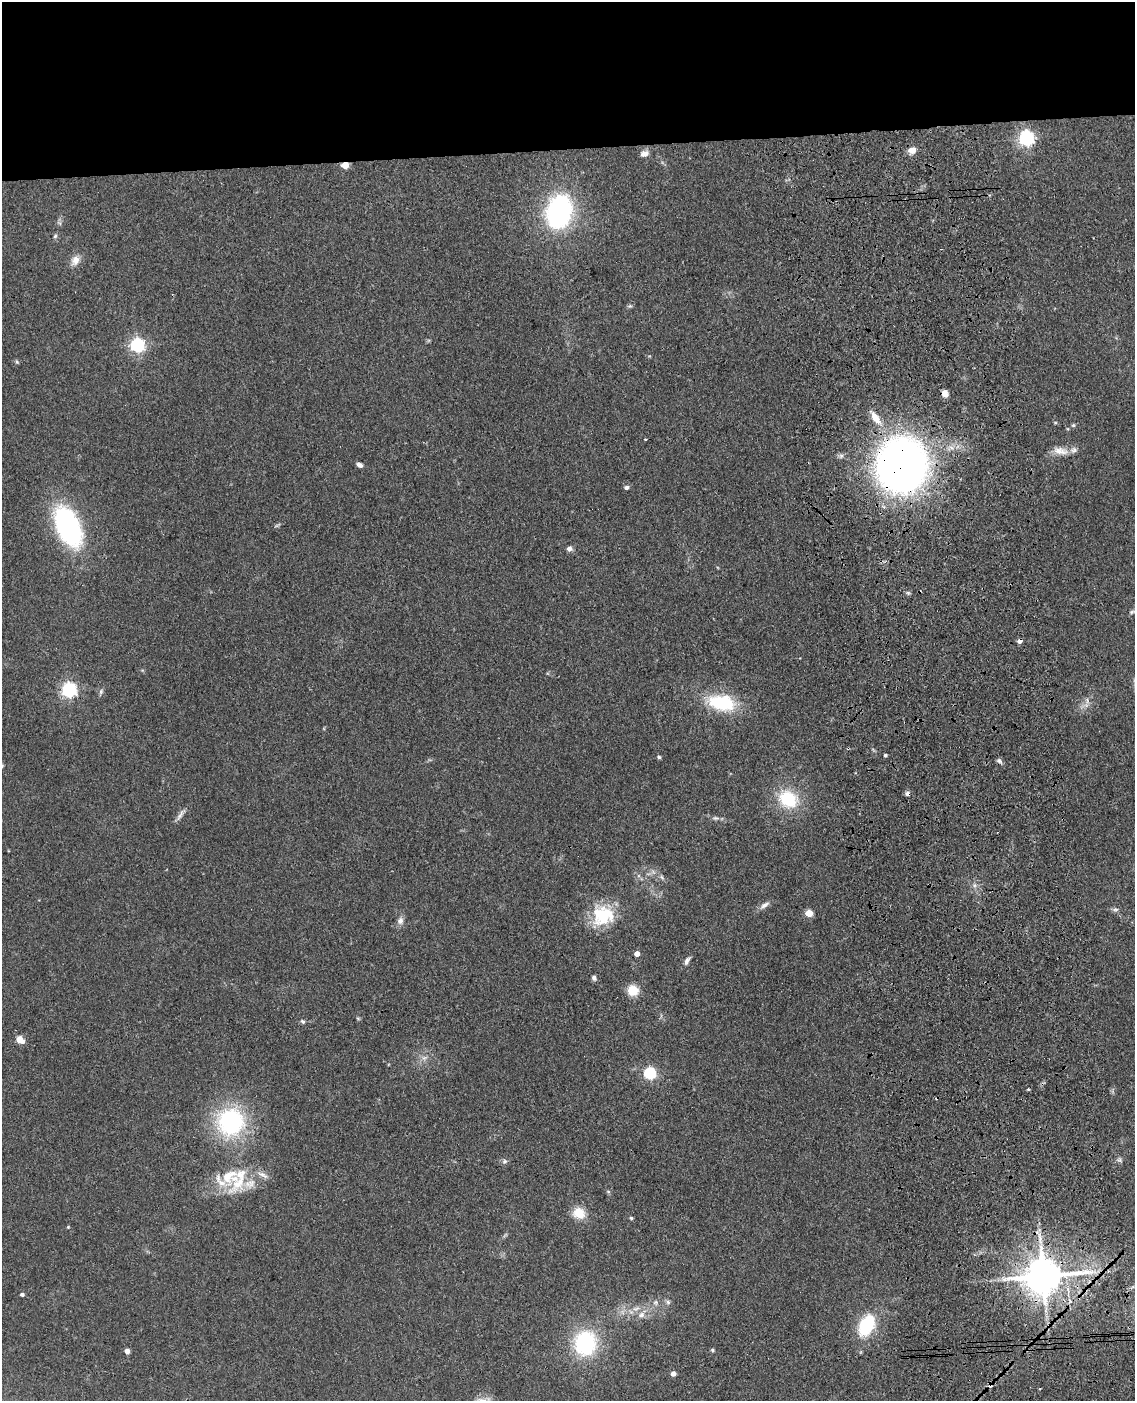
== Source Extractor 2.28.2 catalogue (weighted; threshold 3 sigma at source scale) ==
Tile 2 of 4 x 3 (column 2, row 1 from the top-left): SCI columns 1252-2384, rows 3049-4447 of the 4768 x 4591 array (HDU 1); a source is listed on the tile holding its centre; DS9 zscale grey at full resolution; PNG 1137 x 1403 px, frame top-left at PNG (2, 2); no overlay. Shown black and unused: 11% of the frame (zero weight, under 3 of 4 exposures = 6% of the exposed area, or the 3 px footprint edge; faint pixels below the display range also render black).
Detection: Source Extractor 2.28.2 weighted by HDU 2 'WHT'; one run over the whole footprint, this tile lists its part. Background 0.103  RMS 0.0062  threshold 0.0278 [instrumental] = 3 sigma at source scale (4.5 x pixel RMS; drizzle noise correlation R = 1.50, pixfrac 1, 0.05/0.05 arcsec/px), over >= 5 px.
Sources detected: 73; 4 cosmic-ray / hot-pixel residue — not listed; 5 inside a brighter listed object's ellipse — not listed separately; the other 64 listed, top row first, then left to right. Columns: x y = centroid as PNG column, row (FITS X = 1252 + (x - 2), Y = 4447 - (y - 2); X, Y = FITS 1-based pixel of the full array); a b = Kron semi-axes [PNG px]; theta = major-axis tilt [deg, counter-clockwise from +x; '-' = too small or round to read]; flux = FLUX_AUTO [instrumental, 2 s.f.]
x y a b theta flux
1026 138 6 6 - 190
912 150 9 8 - 4.6
644 154 9 7 12 3.6
345 165 5 4 - 14
559 211 32 23 75 98
55 236 6 5 - 1
75 260 14 10 70 5
630 306 7 5 1 1
137 345 6 6 - 140
17 362 5 5 - 0.89
945 393 6 6 - 4.7
875 418 20 9 -54 8.2
1073 425 5 5 - 0.87
1061 451 21 9 -9 6.8
360 465 7 5 -26 2.1
902 465 35 32 87 500
626 487 6 5 - 1.6
68 526 28 15 -65 150
569 548 6 6 - 2.3
908 593 6 5 - 1.1
1132 612 9 5 21 1.3
1020 641 5 5 - 2.9
69 690 6 6 - 150
101 692 7 5 83 1.4
1087 701 9 4 -69 1.7
721 703 30 16 -10 38
885 755 3 3 - 1.2
659 757 5 4 - 1.1
999 761 8 5 -36 1.5
788 799 26 21 -30 27
180 815 18 5 59 2.8
716 818 7 5 0 1.4
662 877 8 4 -53 1.2
764 905 15 6 34 3
1115 909 8 5 -4 1.5
809 913 5 4 - 14
603 916 29 25 35 28
400 921 10 8 79 3
637 954 4 4 - 5.1
687 961 11 5 62 2.3
594 978 6 5 - 1.6
633 990 12 12 - 9.5
303 1021 6 5 - 1.1
20 1040 5 4 - 16
424 1058 7 6 - 2
650 1073 5 5 - 82
230 1122 34 33 - 69
1119 1160 6 6 - 1.4
504 1161 7 6 - 1.5
238 1183 36 18 46 25
579 1213 16 13 -28 9.8
631 1218 4 4 - 0.82
68 1227 4 4 - 0.55
1043 1276 12 9 6 1900
22 1294 4 3 - 1.7
655 1302 7 6 - 1.8
668 1302 6 6 - 1.4
641 1315 11 8 27 4
866 1325 25 15 62 32
585 1343 30 25 81 52
712 1350 5 4 - 0.8
127 1351 4 4 - 5.7
673 1374 4 4 - 3.8
1040 1389 3 2 - 0.55
Overlapping masked pixels (flux is a lower limit): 4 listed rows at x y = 345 165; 902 465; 1020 641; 1043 1276